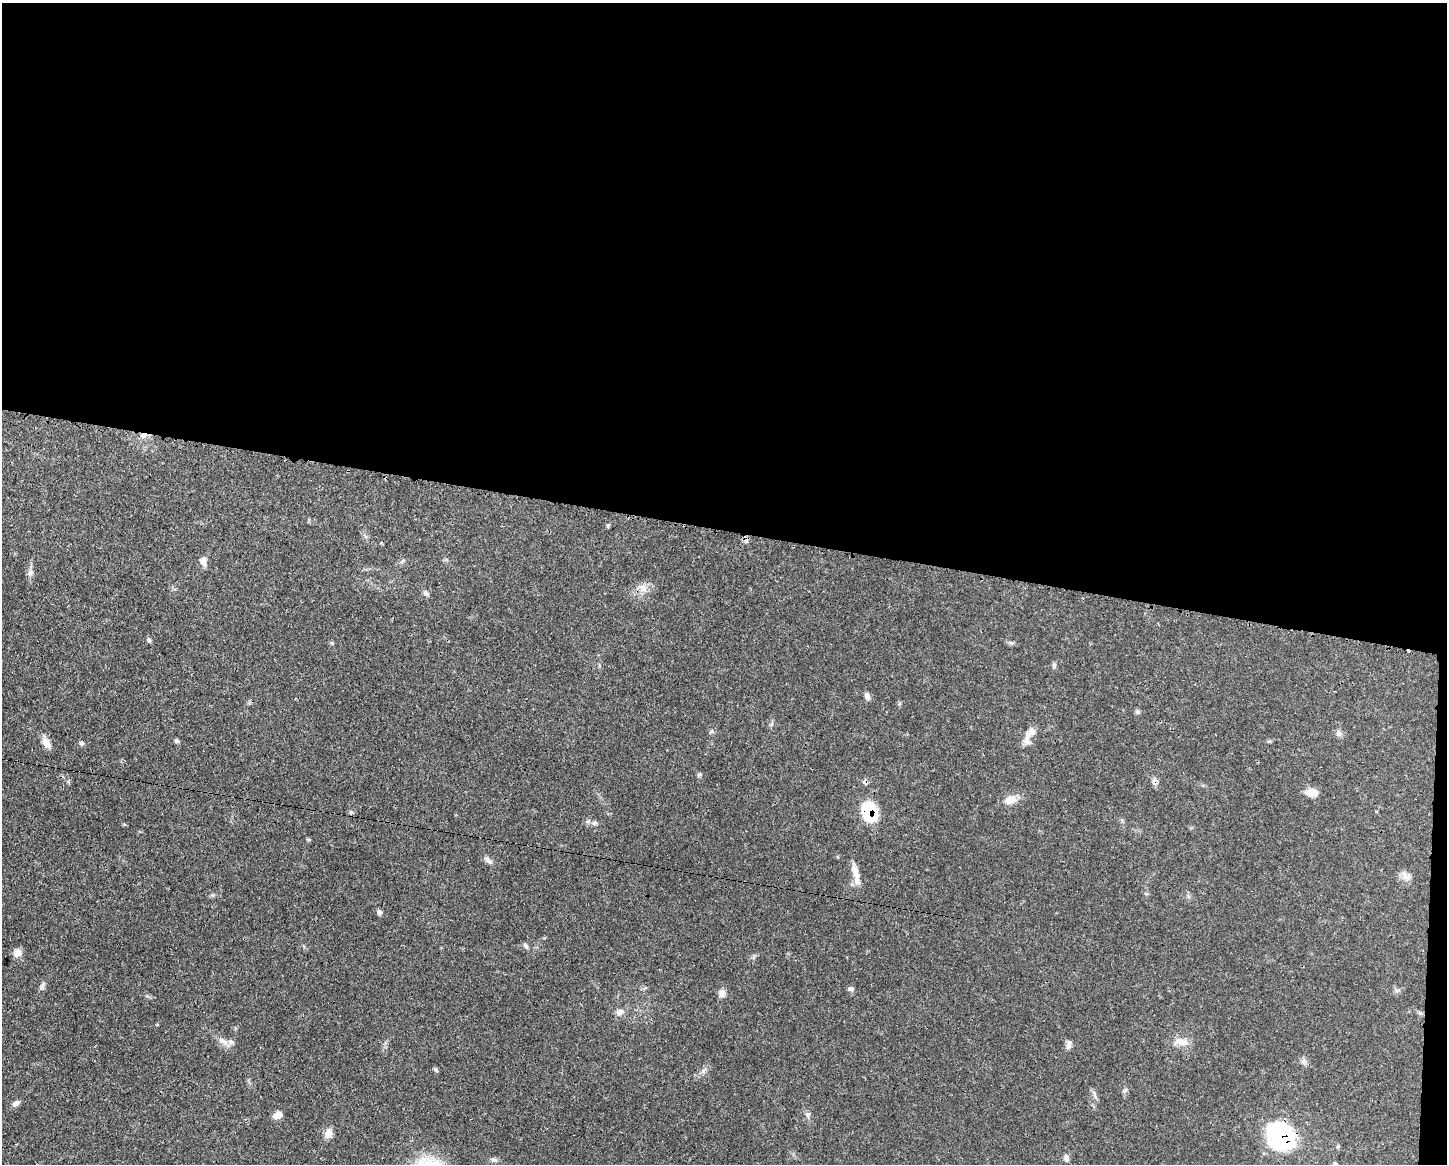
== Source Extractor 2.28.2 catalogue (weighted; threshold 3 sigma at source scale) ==
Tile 3 of 3 x 4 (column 3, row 1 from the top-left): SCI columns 3001-4445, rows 3488-4649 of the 4670 x 4656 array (HDU 1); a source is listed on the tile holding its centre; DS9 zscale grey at full resolution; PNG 1449 x 1166 px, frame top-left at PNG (2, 3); no overlay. Shown black and unused: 46% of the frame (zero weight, under 3 of 4 exposures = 1% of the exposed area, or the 3 px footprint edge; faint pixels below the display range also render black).
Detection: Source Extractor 2.28.2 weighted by HDU 2 'WHT'; one run over the whole footprint, this tile lists its part. Background 0.0589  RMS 0.0034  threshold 0.0152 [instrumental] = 3 sigma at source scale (4.5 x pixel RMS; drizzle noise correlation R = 1.50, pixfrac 1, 0.05/0.05 arcsec/px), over >= 5 px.
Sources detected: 54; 1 cosmic-ray / hot-pixel residue — not listed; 2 inside a brighter listed object's ellipse — not listed separately; the other 51 listed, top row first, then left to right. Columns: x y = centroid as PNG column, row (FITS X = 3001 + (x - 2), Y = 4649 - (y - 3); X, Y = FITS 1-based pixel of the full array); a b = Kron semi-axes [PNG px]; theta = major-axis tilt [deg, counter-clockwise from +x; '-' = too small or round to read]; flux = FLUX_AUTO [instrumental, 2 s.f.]
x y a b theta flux
143 435 10 6 10 1.7
746 539 8 5 -80 1
203 561 11 7 -70 2.2
30 572 9 5 71 1.1
642 588 16 10 -23 3
426 593 8 6 -48 0.81
149 640 6 5 - 0.73
1010 643 8 4 -9 0.68
1054 665 7 5 66 0.63
867 696 9 7 -69 1.3
1137 712 7 6 - 0.65
711 731 8 3 44 0.45
1339 733 9 7 -86 1.2
1026 739 18 8 84 2.4
176 741 5 5 - 0.6
46 743 14 9 -62 2.8
81 743 6 6 - 0.74
1154 781 12 6 84 1.3
865 782 8 6 -65 0.96
1312 792 14 9 -2 3.2
1010 800 14 10 23 3.9
351 812 5 5 - 0.45
869 812 14 11 -84 24
1376 812 4 3 - 0.26
595 823 8 5 26 0.85
488 860 15 5 -36 1.3
856 873 29 7 -76 3.8
1405 875 19 7 -56 1.9
379 912 8 6 -32 0.86
526 946 8 5 -63 0.87
17 953 12 9 70 2.1
42 986 13 4 63 0.97
851 989 8 6 4 0.86
722 993 11 8 88 1.7
619 1012 10 8 17 1.7
1420 1013 8 5 -27 0.74
223 1041 16 7 -35 2.2
1181 1042 19 9 -16 3.4
1069 1045 11 6 82 1.4
1303 1061 7 6 - 0.95
436 1070 7 4 -45 0.5
1125 1090 8 4 45 0.64
1094 1094 14 4 -69 0.94
16 1103 10 6 26 1.3
277 1115 9 7 27 2.8
808 1115 8 7 - 1
328 1133 12 9 55 2.3
1281 1136 23 19 -42 65
1066 1158 9 6 -89 1.2
494 1160 10 5 -2 0.9
1335 1164 8 5 -60 0.69
Overlapping masked pixels (flux is a lower limit): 6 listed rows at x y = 143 435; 746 539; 1154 781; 865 782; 869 812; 1281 1136
Isophote crosses this tile's border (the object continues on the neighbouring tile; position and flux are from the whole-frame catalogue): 1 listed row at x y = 1335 1164
Unlisted compact peaks at least as high as the median listed source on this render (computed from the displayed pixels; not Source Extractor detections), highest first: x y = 703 1071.